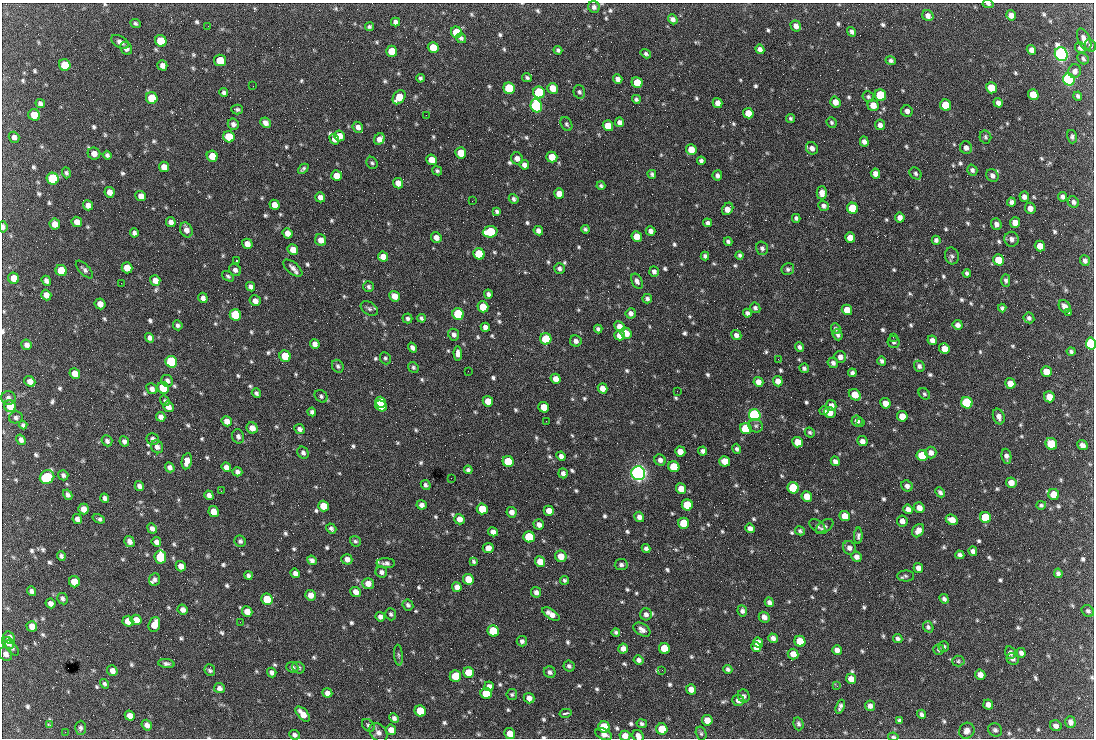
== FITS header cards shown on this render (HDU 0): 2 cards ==
NAXIS1  =                 1092 /fastest changing axis
NAXIS2  =                  736 /next to fastest changing axis

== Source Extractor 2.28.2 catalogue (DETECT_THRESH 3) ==
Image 1092 x 736 px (HDU 0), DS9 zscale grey, 1 PNG px = 1 image px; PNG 1096 x 740 px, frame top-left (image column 1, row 736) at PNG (2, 3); each listed source drawn as its Kron ellipse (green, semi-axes under 4 px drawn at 4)
Background 1560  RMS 37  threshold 111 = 3 sigma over >= 5 px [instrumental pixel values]
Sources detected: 830; of the 830, the 500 brightest by FLUX_AUTO listed and drawn (330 fainter detections omitted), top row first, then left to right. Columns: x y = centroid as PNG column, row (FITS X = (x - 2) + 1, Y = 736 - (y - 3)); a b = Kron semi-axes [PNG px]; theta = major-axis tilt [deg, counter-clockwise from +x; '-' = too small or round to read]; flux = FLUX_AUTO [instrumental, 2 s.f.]
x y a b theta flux
988 4 6 3 -8 5.5e+03
594 7 6 5 - 6.9e+03
1011 15 5 5 - 1.6e+04
928 16 6 5 - 1.3e+04
673 19 5 4 - 8.5e+03
395 22 4 4 - 8.8e+03
135 23 5 4 - 4.6e+03
208 26 2 2 - 4.7e+03
796 26 6 5 - 1.3e+04
369 27 4 4 - 5.3e+03
456 32 6 5 - 8.3e+04
852 32 5 4 - 7.3e+03
461 38 5 5 - 6.6e+03
1084 39 12 6 -66 1.7e+04
161 41 6 5 - 7.5e+04
120 42 10 5 -29 1.2e+04
1090 45 6 5 - 5.2e+03
433 47 5 5 - 5.3e+04
126 48 7 5 -62 1.1e+04
1080 48 5 5 - 9.3e+03
760 49 5 4 - 1.1e+04
558 50 4 3 - 5.0e+03
1031 50 5 4 - 1.3e+04
392 51 5 5 - 5.6e+04
646 54 5 4 - 4.9e+03
1061 54 7 6 - 1.3e+06
1083 59 6 5 - 5.5e+03
220 60 6 5 - 4.9e+04
891 61 5 4 - 6.2e+03
65 65 6 5 - 7.6e+04
162 65 5 5 - 1.1e+04
1075 71 7 6 - 1.1e+04
527 77 5 4 - 5.4e+03
421 78 4 3 - 5.1e+03
618 79 5 4 - 1.0e+04
1069 80 6 5 - 8.3e+05
637 83 5 5 - 6.0e+04
253 86 2 2 - 1.9e+04
509 88 6 5 - 1.7e+05
553 88 5 5 - 3.8e+04
991 88 6 5 - 5.7e+04
224 92 4 4 - 6.6e+03
539 92 6 5 - 2.8e+05
579 92 7 5 -74 5.8e+03
880 95 6 5 - 2.0e+05
1033 95 6 5 - 6.0e+04
1078 96 4 3 - 6.0e+03
399 97 8 5 52 5.1e+04
868 97 6 5 - 4.7e+03
152 98 6 5 - 7.7e+04
636 99 5 4 - 5.4e+03
835 102 5 5 - 2.0e+04
718 103 5 5 - 1.7e+04
998 103 5 4 - 1.0e+04
40 104 5 4 - 7.5e+03
873 105 6 5 - 2.7e+04
946 105 6 5 - 9.4e+04
536 106 6 5 - 5.9e+05
237 109 6 5 - 5.1e+03
907 111 6 5 - 1.1e+04
748 113 5 5 - 3.2e+04
34 115 6 5 - 3.9e+04
426 115 2 2 - 6.2e+03
790 118 4 4 - 4.7e+03
619 122 5 4 - 8.6e+03
832 122 5 5 - 4.9e+03
265 123 6 4 -44 1.1e+04
233 124 6 5 - 9.2e+03
566 124 7 5 -60 5.2e+03
880 125 5 5 - 1.1e+04
608 126 5 5 - 4.3e+04
358 127 6 5 - 1.2e+04
339 136 5 5 - 2.0e+04
14 137 5 5 - 9.1e+03
229 137 6 5 - 6.4e+04
985 137 6 6 - 5.1e+03
1072 137 7 4 -75 5.9e+03
334 139 5 4 - 1.4e+04
379 139 6 5 - 1.5e+04
864 142 5 4 - 9.5e+03
812 148 6 5 - 1.1e+04
966 148 6 6 - 1.0e+04
691 149 5 5 - 3.2e+04
94 153 6 6 - 1.6e+04
461 153 6 5 - 5.3e+04
107 155 4 4 - 5.8e+03
212 156 6 5 - 4.1e+04
552 157 5 5 - 3.6e+04
517 158 6 5 - 1.3e+04
432 160 5 5 - 2.7e+04
701 161 4 4 - 6.3e+03
372 163 6 5 - 4.6e+03
524 165 5 4 - 1.2e+04
164 167 5 5 - 2.2e+04
303 169 6 3 42 5.3e+03
972 170 5 5 - 7.1e+03
437 171 5 4 - 5.2e+03
66 173 5 4 - 4.8e+03
916 173 6 5 - 5.9e+03
652 174 4 4 - 5.0e+03
875 174 5 4 - 1.6e+04
717 175 5 5 - 7.7e+03
336 176 5 5 - 2.7e+04
992 176 7 5 -53 1.0e+04
53 179 6 6 - 2.7e+05
398 183 5 5 - 2.3e+04
601 186 4 4 - 4.8e+03
109 192 5 5 - 1.6e+04
822 193 6 5 - 1.7e+04
559 194 5 5 - 2.9e+04
141 196 5 5 - 1.7e+04
320 197 5 5 - 1.3e+04
1024 197 5 4 - 1.0e+04
1062 197 5 4 - 7.2e+03
514 199 5 4 - 6.8e+03
472 201 2 2 - 5.7e+03
1011 202 4 4 - 7.8e+03
1073 202 6 5 - 7.3e+03
88 205 5 5 - 1.2e+04
274 205 5 5 - 2.1e+04
824 206 5 4 - 8.1e+03
853 208 6 5 - 1.5e+05
1030 208 6 5 - 1.4e+04
728 209 6 5 - 2.0e+04
497 211 4 3 - 5.2e+03
900 217 5 4 - 1.4e+04
796 218 4 4 - 5.9e+03
77 222 5 5 - 2.0e+04
171 222 5 4 - 1.1e+04
708 223 4 4 - 7.6e+03
1015 223 5 5 - 2.5e+04
55 224 5 5 - 2.0e+04
996 224 6 5 - 1.2e+04
3 227 6 4 -83 6.8e+03
585 229 4 4 - 5.3e+03
186 230 8 6 -66 1.5e+04
538 231 5 4 - 1.0e+04
651 231 5 4 - 1.1e+04
490 232 7 5 5 1.7e+05
134 233 4 4 - 7.7e+03
288 233 5 5 - 1.9e+04
637 236 5 5 - 3.4e+04
436 237 6 5 - 1.3e+04
850 238 5 5 - 3.2e+04
1012 239 7 7 - 1.1e+04
321 240 6 5 - 1.9e+04
936 240 4 4 - 6.4e+03
728 242 4 3 - 5.4e+03
247 244 5 5 - 1.7e+04
1040 246 5 5 - 2.7e+04
762 248 7 6 - 6.8e+03
293 249 5 5 - 2.3e+04
479 254 6 5 - 1.5e+05
740 255 4 4 - 5.1e+03
705 256 4 4 - 5.5e+03
952 256 8 7 - 6.9e+03
383 257 5 5 - 2.5e+04
998 260 6 5 - 5.7e+04
236 261 3 2 - 1.2e+05
1085 261 5 5 - 8.5e+03
127 268 6 5 - 3.3e+04
293 268 11 5 -40 1.2e+04
559 268 5 5 - 6.6e+03
788 269 6 6 - 6.2e+03
61 270 6 5 - 1.0e+05
84 270 11 5 -46 7.2e+03
235 270 6 5 - 9.8e+03
654 272 5 4 - 8.1e+03
967 273 4 4 - 5.6e+03
228 276 6 4 -36 4.7e+03
14 278 6 5 - 3.2e+04
155 280 5 5 - 1.9e+04
1006 280 6 4 -90 6.0e+03
46 281 5 4 - 9.2e+03
637 281 8 5 -63 9.8e+03
121 283 2 2 - 8.8e+03
250 287 5 4 - 9.2e+03
369 287 5 5 - 5.6e+03
488 294 4 4 - 6.8e+03
46 295 5 5 - 1.7e+04
394 296 6 5 - 2.1e+04
203 298 5 4 - 1.0e+04
647 299 5 4 - 6.5e+03
255 301 6 5 - 1.3e+04
100 304 5 5 - 1.8e+04
1065 306 7 5 -57 1.6e+04
483 307 5 5 - 5.6e+04
755 308 5 5 - 5.8e+03
1002 308 4 4 - 5.0e+03
369 309 9 6 -33 7.0e+03
847 310 5 5 - 4.1e+04
1069 312 3 3 - 8.9e+03
631 313 5 5 - 9.8e+03
747 313 4 4 - 7.7e+03
458 314 6 5 - 2.6e+05
235 315 6 5 - 2.1e+05
407 318 5 5 - 5.6e+03
421 318 4 3 - 5.0e+03
1029 318 5 5 - 6.6e+03
178 325 5 4 - 6.2e+03
958 325 5 5 - 1.0e+04
619 326 5 5 - 1.7e+04
485 327 5 4 - 1.2e+04
598 329 4 4 - 5.8e+03
836 329 5 4 - 6.2e+03
626 333 6 5 - 2.8e+04
454 335 6 5 - 8.4e+03
620 335 5 5 - 2.6e+04
736 335 5 4 - 9.5e+03
838 335 6 5 - 6.5e+03
893 337 2 2 - 1.5e+04
150 338 5 4 - 8.2e+03
546 339 6 5 - 8.8e+04
932 340 5 4 - 1.1e+04
576 341 6 5 - 9.9e+03
894 342 6 6 - 6.2e+03
315 344 5 4 - 1.2e+04
1091 344 6 5 - 2.5e+05
27 345 5 5 - 1.2e+04
799 347 5 4 - 6.7e+03
412 348 5 4 - 8.7e+03
944 348 5 5 - 2.7e+04
1071 352 4 3 - 5.2e+03
458 353 7 4 -86 1.2e+04
285 356 6 5 - 9.0e+04
840 357 6 5 - 1.1e+04
385 358 6 5 - 4.8e+03
778 359 2 2 - 8.9e+03
882 361 4 4 - 6.6e+03
171 362 6 5 - 3.1e+05
833 363 5 5 - 8.0e+03
338 366 7 5 -57 5.9e+03
919 366 5 5 - 7.9e+03
413 367 6 5 - 4.7e+03
804 368 5 4 - 5.9e+03
468 371 2 2 - 5.5e+03
1046 372 5 5 - 3.5e+04
75 373 5 5 - 2.6e+04
852 373 4 4 - 6.6e+03
556 379 5 4 - 1.8e+04
30 381 6 5 - 1.4e+04
167 381 6 5 - 9.4e+03
778 381 5 5 - 1.6e+04
758 382 5 4 - 1.6e+04
1010 383 5 5 - 2.4e+04
163 388 6 5 - 1.1e+05
602 388 5 4 - 2.0e+04
152 389 6 5 - 1.1e+04
677 391 2 2 - 5.9e+03
256 393 5 4 - 5.9e+03
924 394 6 5 - 4.7e+03
855 395 7 5 -39 3.7e+04
321 396 7 5 -41 5.7e+03
1049 397 5 5 - 3.7e+04
8 398 7 6 - 9.0e+03
165 401 5 4 - 4.7e+03
488 401 5 5 - 3.9e+04
380 402 5 5 - 7.7e+04
885 403 5 5 - 2.4e+04
967 403 6 5 - 2.8e+05
10 406 6 5 - 5.4e+04
381 406 6 5 - 7.8e+04
831 406 5 5 - 1.5e+04
168 407 6 5 - 1.4e+04
544 407 5 5 - 4.6e+04
824 411 4 4 - 5.8e+03
312 412 4 4 - 7.0e+03
830 412 6 5 - 2.8e+04
755 415 6 5 - 7.0e+05
902 416 5 5 - 3.3e+04
16 417 7 6 - 6.2e+03
161 417 5 4 - 1.0e+04
999 417 8 5 -70 1.2e+04
227 421 5 5 - 1.7e+04
546 421 2 2 - 6.3e+03
857 421 5 5 - 9.2e+03
861 422 3 2 - 5.9e+03
23 425 4 4 - 5.5e+03
756 426 7 6 - 6.2e+03
252 428 6 5 - 2.2e+04
300 429 5 4 - 7.8e+03
746 429 6 5 - 1.7e+05
810 432 5 4 - 4.7e+03
238 436 7 6 - 8.5e+03
153 439 6 5 - 1.1e+04
21 440 5 4 - 8.8e+03
107 441 6 5 - 6.5e+03
124 441 5 4 - 7.5e+03
862 441 5 5 - 1.2e+04
798 442 5 5 - 3.9e+04
1051 444 6 5 - 1.0e+05
1082 445 6 4 -40 1.1e+04
157 447 7 6 - 1.0e+04
737 449 5 4 - 5.5e+03
703 451 4 4 - 7.6e+03
680 452 5 5 - 2.4e+04
303 453 6 5 - 8.2e+03
931 453 6 5 - 1.3e+04
561 456 4 4 - 1.0e+04
922 456 5 5 - 9.7e+04
1006 456 7 5 -80 9.0e+03
660 460 6 5 - 9.5e+03
187 461 8 5 79 1.8e+04
508 461 5 5 - 1.3e+05
725 461 5 5 - 3.4e+04
835 461 5 4 - 9.4e+03
170 467 5 4 - 1.0e+04
226 467 5 4 - 1.2e+04
674 467 5 5 - 1.1e+05
468 470 4 4 - 6.8e+03
237 472 5 4 - 8.4e+03
563 473 5 4 - 8.7e+03
638 473 7 6 - 1.7e+06
63 475 5 5 - 7.2e+03
47 477 7 6 - 2.0e+05
451 478 2 2 - 4.8e+03
1011 483 5 5 - 2.1e+04
426 485 5 4 - 6.0e+03
139 486 5 4 - 9.9e+03
907 486 6 5 - 9.8e+03
793 488 6 5 - 1.6e+05
681 489 5 5 - 3.0e+04
221 491 2 2 - 7.2e+03
940 492 6 4 -47 6.8e+03
1054 494 5 5 - 4.5e+04
68 495 5 4 - 7.2e+03
209 495 5 4 - 9.9e+03
807 496 5 5 - 3.7e+04
105 498 5 4 - 7.4e+03
421 505 5 4 - 1.1e+04
687 505 5 5 - 1.2e+05
1041 505 5 4 - 5.0e+03
323 506 5 5 - 4.5e+04
919 508 5 5 - 1.7e+04
84 509 5 5 - 2.1e+04
482 509 5 5 - 5.9e+04
908 509 5 4 - 1.4e+04
549 511 5 5 - 2.1e+04
214 512 5 5 - 2.6e+04
512 512 5 5 - 1.3e+04
845 516 5 5 - 3.1e+04
639 517 5 5 - 1.1e+04
985 517 6 5 - 1.6e+05
77 519 5 4 - 1.1e+04
99 519 6 3 -21 6.4e+03
459 519 5 5 - 1.8e+04
952 520 6 5 - 2.5e+04
902 521 5 5 - 1.3e+04
684 523 5 5 - 9.4e+04
539 525 5 5 - 1.2e+04
817 526 9 5 -37 7.1e+03
825 526 10 6 37 7.4e+03
152 528 5 4 - 1.0e+04
331 528 5 4 - 6.3e+03
750 528 5 4 - 1.1e+04
800 531 5 4 - 4.6e+03
918 531 7 5 55 1.7e+04
493 532 5 4 - 1.3e+04
858 536 8 4 88 6.3e+03
529 537 6 5 - 1.8e+05
129 541 5 5 - 1.1e+04
240 541 6 5 - 6.0e+03
355 541 6 5 - 4.6e+03
156 542 5 4 - 9.8e+03
488 548 5 5 - 1.7e+04
646 548 4 4 - 7.2e+03
849 548 7 6 - 1.0e+04
973 551 5 4 - 9.8e+03
960 555 4 4 - 7.0e+03
61 556 4 4 - 6.0e+03
561 556 6 5 - 3.2e+04
160 557 7 5 -82 1.7e+05
856 557 5 5 - 1.0e+04
347 559 5 5 - 1.3e+04
312 560 5 4 - 8.0e+03
473 561 4 3 - 4.7e+03
540 562 5 5 - 3.3e+04
386 563 9 5 -1 9.1e+03
621 565 6 5 - 6.9e+03
181 566 5 5 - 1.5e+04
918 568 5 4 - 1.4e+04
381 572 6 5 - 8.2e+03
295 573 5 4 - 1.2e+04
1058 573 5 4 - 7.7e+03
248 575 4 4 - 6.8e+03
906 576 8 5 -1 5.3e+03
155 579 6 5 - 7.0e+03
468 579 5 5 - 4.8e+04
565 580 4 4 - 4.8e+03
74 582 6 5 - 4.4e+04
368 584 6 5 - 2.1e+04
457 587 5 4 - 1.3e+04
31 591 5 4 - 8.5e+03
356 592 5 5 - 1.7e+04
536 592 5 5 - 9.0e+03
310 595 5 5 - 1.8e+04
62 599 6 5 - 6.5e+03
267 599 6 5 - 8.8e+04
944 599 5 4 - 7.2e+03
769 602 5 4 - 9.3e+03
50 603 5 4 - 1.2e+04
408 605 6 5 - 6.7e+03
183 610 5 4 - 1.0e+04
247 611 5 5 - 2.4e+04
742 611 5 5 - 7.6e+03
1088 611 6 5 - 5.9e+03
391 614 6 5 - 5.4e+03
551 614 10 5 -33 1.8e+04
646 614 6 6 - 9.8e+03
380 617 5 4 - 1.0e+04
764 617 6 5 - 1.4e+04
136 620 5 5 - 2.5e+04
128 621 5 5 - 2.9e+04
240 622 2 2 - 4.9e+03
154 624 7 5 72 3.1e+04
32 626 5 5 - 2.1e+04
928 627 6 5 - 5.6e+03
642 630 9 6 -32 1.2e+04
493 631 6 5 - 1.2e+05
616 632 4 4 - 5.0e+03
9 638 6 5 - 2.0e+04
773 638 5 4 - 1.0e+04
898 638 5 4 - 6.3e+03
522 641 5 5 - 7.0e+03
800 641 6 5 - 6.6e+04
8 643 7 5 -44 1.3e+04
758 643 5 5 - 1.8e+04
756 647 5 4 - 2.2e+04
944 647 5 5 - 5.0e+03
12 648 9 5 -52 5.3e+03
623 648 5 5 - 1.3e+04
664 648 5 5 - 7.9e+04
837 650 5 4 - 1.2e+04
939 650 5 5 - 5.3e+03
1010 653 6 5 - 7.4e+03
1021 653 5 4 - 8.6e+03
6 654 7 6 - 1.1e+04
793 654 5 5 - 2.4e+04
398 655 10 4 -85 6.0e+03
1013 659 6 5 - 7.5e+03
639 660 5 4 - 8.9e+03
958 661 6 5 - 4.9e+03
166 664 8 4 -6 6.8e+03
569 666 5 5 - 6.4e+03
292 667 6 5 - 7.0e+03
298 668 6 5 - 6.0e+03
728 669 5 4 - 6.5e+03
210 670 6 5 - 5.3e+03
662 670 2 2 - 6.4e+03
112 671 5 5 - 1.3e+04
272 672 5 4 - 8.8e+03
550 672 6 5 - 7.2e+03
469 673 5 5 - 6.0e+04
980 675 5 5 - 2.1e+04
455 676 6 5 - 5.7e+04
851 679 5 5 - 2.0e+04
104 684 5 4 - 5.2e+03
489 686 5 4 - 9.9e+03
837 686 3 2 - 4.9e+03
219 688 5 5 - 9.9e+03
691 689 5 5 - 1.9e+04
327 693 5 4 - 1.1e+04
486 693 6 5 - 1.0e+05
512 694 5 5 - 4.8e+03
744 696 6 5 - 6.3e+03
529 698 5 5 - 1.3e+04
738 700 6 5 - 1.4e+04
988 704 5 5 - 1.3e+04
870 706 5 5 - 1.1e+04
840 707 7 3 68 6.6e+03
420 711 6 5 - 8.7e+04
565 713 6 2 13 5.2e+03
303 714 9 5 -49 2.7e+04
922 714 5 4 - 7.4e+03
130 716 5 4 - 1.6e+04
394 718 5 4 - 8.5e+03
707 720 5 5 - 2.5e+04
899 720 4 4 - 5.8e+03
1070 722 6 5 - 1.1e+04
642 724 5 4 - 6.1e+03
798 724 6 5 - 5.8e+03
50 725 3 2 - 6.6e+03
147 725 5 5 - 1.0e+04
368 725 7 5 -45 6.4e+03
1056 726 6 5 - 1.2e+04
604 727 6 5 - 1.1e+05
80 728 7 5 87 6.3e+03
662 729 6 5 - 6.1e+04
391 730 5 5 - 1.9e+04
995 730 7 6 - 7.3e+03
967 731 8 7 - 1.5e+04
65 732 2 2 - 1.0e+04
378 732 10 7 -50 1.2e+04
701 733 7 5 -75 4.7e+03
510 734 5 5 - 3.2e+04
604 734 9 5 -23 1.5e+04
294 735 5 5 - 6.8e+03
625 736 5 5 - 2.2e+04
638 736 6 5 - 1.2e+04
893 737 5 4 - 5.2e+03
At the frame edge (FLAGS 8, measured only in part): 6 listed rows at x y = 988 4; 3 227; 1091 344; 625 736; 638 736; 893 737
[330 fainter detections neither listed nor drawn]